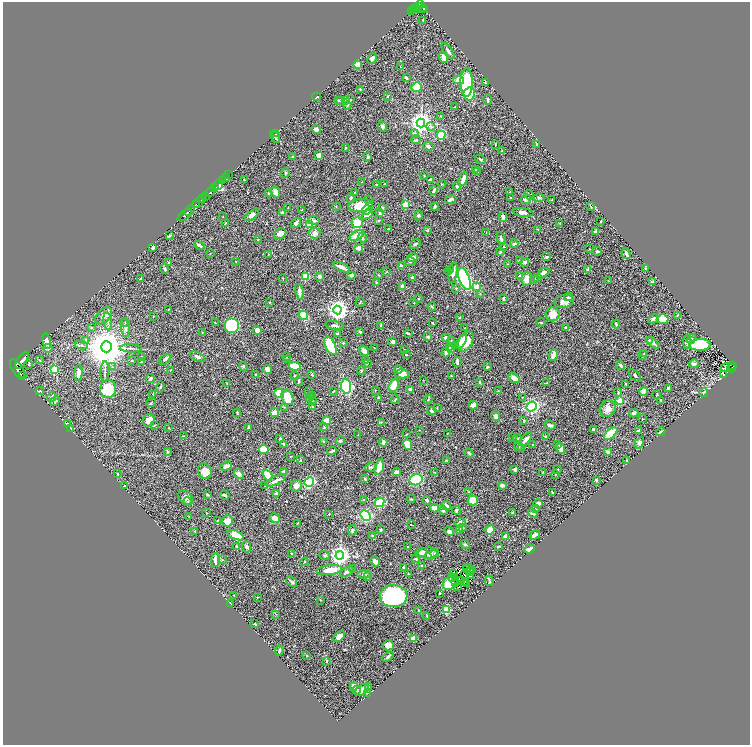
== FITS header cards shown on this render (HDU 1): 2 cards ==
NAXIS1  =                 1495
NAXIS2  =                 1486

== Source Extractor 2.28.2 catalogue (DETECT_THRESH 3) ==
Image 1495 x 1486 px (HDU 1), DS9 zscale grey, zoomed out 1/2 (1 PNG px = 2 x 2 image px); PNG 752 x 747 px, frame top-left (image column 2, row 1486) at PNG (3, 2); each listed source drawn as its Kron ellipse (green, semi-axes under 4 px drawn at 4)
Background 0.997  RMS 0.022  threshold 0.0669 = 3 sigma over >= 5 px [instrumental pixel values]
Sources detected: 558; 32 cannot appear on this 1/2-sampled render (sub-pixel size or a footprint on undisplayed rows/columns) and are neither listed nor drawn; of the other 526, the 500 brightest by FLUX_AUTO listed and drawn (26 fainter detections omitted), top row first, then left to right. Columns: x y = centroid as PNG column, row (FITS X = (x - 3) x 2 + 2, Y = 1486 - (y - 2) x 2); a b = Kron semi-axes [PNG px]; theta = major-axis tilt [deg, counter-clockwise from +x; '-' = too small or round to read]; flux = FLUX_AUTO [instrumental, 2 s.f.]
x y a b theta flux
420 5 4 2 - 600
415 7 2 1 - 150
417 8 2 1 - 110
421 8 6 3 -26 230
413 9 2 1 - 200
423 9 3 1 - 96
425 10 3 1 - 55
412 11 2 1 - 100
423 20 3 3 - 4.5
448 51 9 3 -54 11
443 57 6 3 -68 36
372 58 5 4 - 17
358 64 4 3 - 32
400 67 2 2 - 2.4
406 78 3 2 - 5.7
458 80 5 4 - 26
467 82 14 6 90 340
485 83 2 2 - 2.7
417 87 5 5 - 140
360 89 3 3 - 3
469 94 6 6 - 110
388 96 2 2 - 2.7
317 97 4 2 - 3.8
338 100 3 3 - 3.2
350 100 3 2 - 2.4
487 100 5 2 - 5.8
340 101 3 3 - 2.6
346 101 2 2 - 2.8
348 105 3 2 - 2.2
455 107 3 2 - 3.8
441 116 2 2 - 2.5
421 123 4 4 - 3400
382 126 5 4 - 10
431 127 5 4 - 8.1
316 129 5 4 - 15
276 133 2 2 - 8.1
415 133 4 4 - 7.7
441 135 4 4 - 130
275 137 6 3 -61 7
416 140 5 4 - 5.4
495 144 3 2 - 3.6
537 145 3 2 - 5.2
428 146 5 3 - 13
345 148 4 2 - 2.1
501 151 3 2 - 1.9
319 155 3 3 - 25
293 157 3 2 - 6.1
368 157 3 3 - 7
480 159 5 3 - 5
475 170 2 2 - 3.5
478 172 3 2 - 2.9
285 173 5 3 - 4.6
229 175 2 1 - 55
424 175 2 2 - 1.9
225 178 2 1 - 110
463 179 7 3 66 32
244 180 3 2 - 4.3
431 180 4 3 - 11
223 181 4 2 - 330
362 182 3 2 - 2.2
385 184 3 3 - 2.8
442 184 4 2 - 3.4
218 185 5 2 - 2400
376 185 2 2 - 5
457 186 4 3 - 6.4
215 188 2 2 - 780
434 191 4 2 - 13
210 192 5 2 - 3400
276 192 5 4 - 34
354 192 3 2 - 2.1
510 192 3 2 - 2.3
268 193 3 2 - 3.3
529 195 5 3 - 6.4
205 196 4 2 - 680
511 197 3 2 - 2.9
351 198 5 3 - 5.1
539 198 5 4 - 6.5
202 199 4 1 - 540
369 199 2 2 - 1.5
451 199 6 3 24 9.9
526 199 5 4 - 18
552 200 2 2 - 1.8
199 202 7 2 42 880
196 204 2 2 - 250
360 205 12 6 5 79
405 205 3 3 - 150
336 206 2 2 - 1.7
435 206 4 2 - 7.5
591 206 4 2 - 3.2
288 207 2 1 - 1.5
382 208 3 3 - 2.8
302 210 4 2 - 2.7
367 210 5 4 - 8
189 211 6 2 46 1800
523 212 10 4 -8 21
283 213 3 3 - 14
379 213 2 2 - 6
367 214 6 3 44 42
185 215 8 2 39 2000
252 215 8 4 37 17
223 216 2 2 - 1.8
418 216 5 4 - 6.9
503 217 5 3 - 19
314 220 6 3 -8 11
378 220 4 3 - 4.2
601 221 2 2 - 2.4
225 223 4 3 - 3.4
296 223 5 3 - 16
357 223 5 5 - 71
560 223 2 2 - 3
310 224 3 3 - 200
388 229 2 2 - 3.7
537 229 3 2 - 2.1
428 230 3 2 - 4.1
595 232 4 3 - 3.4
315 233 6 5 - 17
486 233 2 2 - 3.4
280 234 7 5 34 28
357 235 8 4 27 42
169 236 3 2 - 5.1
362 237 5 3 - 5
501 239 7 3 -71 9.4
258 240 3 2 - 1.8
415 244 6 4 36 7.9
514 244 4 3 - 7.4
199 245 6 3 -31 13
504 246 2 2 - 1.8
153 247 3 2 - 9.2
359 248 4 3 - 27
589 249 4 2 - 2.2
597 251 5 3 - 8.4
500 252 4 2 - 4.4
210 253 3 2 - 1.6
626 253 6 2 -72 11
269 254 2 1 - 2
413 257 5 3 - 14
547 257 3 3 - 4.2
236 261 2 2 - 2.6
519 261 4 3 - 4.1
410 262 5 3 - 4.2
525 262 4 3 - 16
169 263 3 2 - 6.2
507 264 3 2 - 2.1
401 266 3 2 - 24
341 267 8 2 -25 30
646 268 3 2 - 5.1
164 269 5 4 - 5.7
451 269 3 3 - 4.3
588 270 3 3 - 21
386 272 3 2 - 2.6
448 272 3 2 - 2.4
453 273 10 3 81 20
543 273 6 3 32 20
351 275 4 3 - 12
378 275 3 2 - 2.7
319 276 2 2 - 38
520 276 3 3 - 4.4
305 277 4 3 - 120
412 277 3 2 - 5.6
537 277 4 2 - 3.3
283 278 3 2 - 2.2
140 279 3 2 - 2.5
465 279 11 5 -69 630
526 279 7 5 79 31
534 279 3 3 - 3.4
608 280 2 2 - 1.8
653 282 3 3 - 16
377 283 2 2 - 5.7
403 287 3 2 - 26
477 287 3 3 - 68
456 288 3 3 - 2.6
299 292 8 3 -77 16
480 294 3 2 - 2.3
568 297 4 3 - 11
418 298 2 2 - 6
504 298 3 2 - 6.1
564 301 10 6 13 31
269 302 2 2 - 1.6
360 302 5 2 - 3.3
414 303 2 2 - 2.9
432 307 4 2 - 4.4
168 310 3 2 - 2.1
337 310 4 4 - 2600
553 314 7 7 - 48
303 315 5 3 - 110
677 315 2 2 - 3.5
104 316 10 6 44 24
153 316 2 2 - 2.3
460 318 2 2 - 2.2
654 319 6 3 26 14
663 319 6 5 - 58
108 321 9 3 -83 11
125 322 3 2 - 2.3
541 322 5 3 - 4.2
215 323 2 2 - 1.7
433 323 3 2 - 5.2
616 324 4 2 - 6.7
232 325 7 7 - 280
335 325 9 4 -9 13
381 326 3 2 - 8.5
565 327 2 2 - 4.5
91 328 3 3 - 3.5
125 328 9 3 -82 12
465 328 2 2 - 3.5
257 330 4 4 - 22
360 332 3 3 - 4.5
202 333 3 2 - 2
337 333 4 2 - 3.9
408 333 3 3 - 4
428 337 2 2 - 10
445 337 3 2 - 14
691 339 5 3 - 6.9
649 340 4 3 - 3.6
47 341 8 3 -79 35
86 341 4 2 - 3.1
393 341 3 2 - 17
451 341 3 2 - 2.7
466 341 11 7 63 89
461 342 8 4 55 21
687 342 7 3 -89 14
343 343 3 3 - 2.6
653 343 8 3 -40 13
81 345 6 3 -12 6.2
700 345 11 6 2 160
330 346 10 5 -64 170
106 347 5 5 - 17000
450 347 2 2 - 9.8
48 348 4 3 - 18
131 348 11 2 -1 6.6
374 348 2 2 - 2.4
404 349 2 2 - 1.8
451 349 4 3 - 3.8
364 351 5 3 - 24
446 353 4 3 - 7.4
644 353 4 3 - 3.9
406 355 2 2 - 4
553 355 6 3 66 37
643 355 4 3 - 5.6
141 357 2 2 - 2.2
198 357 8 3 -28 12
286 357 3 2 - 2.1
165 359 7 4 41 8.6
288 359 3 1 - 1.8
22 360 10 4 57 5000
39 360 4 2 - 3.1
132 360 3 2 - 3.4
365 361 3 2 - 4.6
141 362 4 3 - 3.2
457 362 5 2 - 9.5
367 363 3 3 - 3
28 364 3 2 - 3.7
694 364 5 2 - 11
620 365 5 3 - 7.5
295 366 6 3 -10 93
733 366 4 2 - 68
112 367 2 2 - 2.2
243 367 5 3 - 5.5
487 367 3 2 - 4.5
725 368 4 3 - 6.1
732 368 4 2 - 170
17 369 11 5 -57 7900
54 369 3 3 - 210
267 369 4 3 - 38
398 369 4 3 - 9.8
170 370 3 2 - 2.2
105 371 10 2 88 8.6
361 371 4 3 - 4
78 373 8 3 86 34
256 374 2 2 - 3.8
312 374 2 2 - 3.9
402 374 7 4 2 24
723 374 2 1 - 1.7
23 376 2 2 - 350
295 376 3 2 - 5.4
451 376 3 2 - 2.1
635 376 8 2 -47 4.6
150 378 5 3 - 6.9
514 378 6 4 -35 24
423 380 3 2 - 1.5
299 381 4 2 - 6.4
479 382 3 2 - 7
227 383 2 2 - 2.5
547 383 3 3 - 4.2
626 384 3 2 - 5.6
346 386 7 5 -83 440
394 386 7 5 70 51
160 387 6 2 73 3.7
108 389 9 8 - 150
410 389 2 2 - 10
668 389 4 2 - 12
40 391 4 2 - 3.8
333 391 4 2 - 3.2
375 391 2 1 - 1.6
498 391 2 2 - 3.1
644 391 4 3 - 27
309 392 2 2 - 1.6
618 392 4 2 - 3.5
279 393 5 4 - 100
704 393 4 3 - 4.7
153 394 2 2 - 2.1
657 395 3 2 - 5.5
312 396 2 2 - 2.1
51 397 5 3 - 19
287 397 8 5 -69 130
309 397 4 3 - 6.7
523 397 2 2 - 1.8
379 398 3 3 - 6.6
312 400 2 2 - 1.8
395 400 4 2 - 4
428 400 4 2 - 3.6
660 400 2 2 - 3.9
55 401 5 3 - 5.8
620 401 3 2 - 120
151 403 5 2 - 3.7
473 405 4 3 - 39
532 406 5 4 - 430
284 407 3 2 - 2.6
313 407 2 2 - 11
437 407 3 2 - 2
608 408 9 7 47 25
431 411 4 3 - 7.6
274 412 4 4 - 25
237 413 4 2 - 4.3
634 413 4 3 - 13
496 416 5 4 - 21
642 419 3 2 - 1.9
149 420 7 5 60 31
327 420 4 3 - 43
524 420 3 2 - 2.6
381 422 3 3 - 3
67 424 3 2 - 5.8
154 425 3 3 - 3.1
550 425 6 3 -18 11
324 427 3 2 - 3.2
169 428 2 2 - 2.5
248 428 4 3 - 7.9
71 429 3 2 - 4.7
593 429 3 3 - 9.7
419 430 2 2 - 1.8
638 430 3 2 - 5.2
661 432 5 1 - 3.9
447 433 2 2 - 2
407 434 3 2 - 2.3
611 434 8 3 41 220
358 435 2 2 - 2.6
183 436 2 2 - 2.6
545 436 3 3 - 5.6
280 438 3 2 - 5.3
513 438 2 2 - 1.8
517 439 4 3 - 3.6
526 439 8 3 50 28
324 441 3 3 - 3.3
340 441 4 3 - 5.6
383 442 4 3 - 16
639 443 6 4 58 11
284 444 4 3 - 4.6
408 444 5 4 - 61
558 444 3 3 - 3.6
532 445 2 2 - 2.1
519 446 5 3 - 5.1
561 448 5 4 - 29
264 449 5 4 - 120
522 449 3 3 - 6.4
167 451 4 3 - 4.1
332 451 5 2 - 7.5
607 452 3 2 - 7.7
469 453 5 3 - 6.5
291 456 3 2 - 1.8
300 460 4 3 - 3.5
446 460 4 3 - 3.7
626 461 3 2 - 1.7
226 466 6 3 21 22
371 467 6 3 8 5.9
379 467 8 4 75 51
515 470 3 2 - 11
557 470 2 2 - 4.9
205 471 8 6 -59 43
284 472 3 2 - 15
397 472 4 3 - 16
543 472 3 2 - 1.7
435 473 2 2 - 2.1
118 474 3 3 - 2.4
239 474 5 4 - 21
555 474 3 2 - 2
267 475 6 3 -52 78
365 479 3 3 - 3.8
416 480 6 5 - 170
596 480 3 2 - 8.6
276 481 11 3 24 17
309 482 5 4 - 400
265 485 3 2 - 2.4
502 485 4 4 - 16
125 486 3 2 - 4.2
296 486 6 5 - 23
469 492 3 3 - 3.4
552 492 3 2 - 2.9
277 493 3 3 - 6.5
207 494 3 2 - 4.6
225 495 5 3 - 6.2
186 497 8 6 -44 19
364 499 3 3 - 3.6
411 499 4 3 - 3.6
427 500 3 2 - 12
473 500 5 5 - 89
188 502 4 4 - 5.3
379 502 5 4 - 180
538 504 4 3 - 12
446 506 5 3 - 12
435 508 4 3 - 40
535 509 2 2 - 3.9
443 510 3 3 - 9.3
456 510 4 3 - 7.6
206 513 3 2 - 2.2
513 513 3 2 - 8.8
533 513 5 3 - 15
329 514 3 2 - 2.6
366 516 6 4 -47 360
189 517 3 2 - 1.9
275 518 5 3 - 34
217 520 2 1 - 2.1
227 521 6 5 - 32
460 522 5 4 - 9.4
297 523 3 2 - 2.2
412 525 3 1 - 2.9
463 528 3 3 - 3.2
352 530 5 3 - 7.1
381 530 3 3 - 4.5
460 530 4 3 - 19
490 530 5 4 - 37
195 531 3 2 - 2.3
449 532 5 3 - 10
236 535 9 4 -22 72
535 535 6 3 32 14
372 536 2 2 - 2.1
505 537 4 3 - 12
465 544 5 3 - 3.8
498 546 3 2 - 4.5
236 547 3 3 - 4.9
247 547 6 4 -88 9.7
407 547 2 2 - 1.9
529 549 5 3 - 19
292 553 4 2 - 5.7
421 553 6 4 24 24
428 553 10 5 3 23
435 553 4 3 - 5
324 555 5 4 - 6.5
340 555 4 4 - 2600
432 555 7 4 22 12
415 559 3 2 - 4.5
215 560 7 3 87 25
222 560 4 2 - 2.8
375 561 5 3 - 21
305 562 4 2 - 2.3
422 566 2 2 - 8
404 567 3 2 - 7.5
467 567 3 1 - 2.2
352 569 3 2 - 3.2
466 569 2 1 - 1.8
472 569 2 2 - 2.9
329 570 13 5 7 67
470 571 4 2 - 2.9
347 572 7 3 33 15
454 573 2 1 - 2.4
364 574 7 3 5 8.4
408 574 3 3 - 3.4
465 574 2 1 - 1.6
471 575 3 2 - 4.3
368 577 2 2 - 8.1
452 578 3 2 - 5.1
462 581 2 1 - 3.5
489 581 5 3 - 5.3
292 582 6 2 -40 8.8
455 582 2 1 - 4.4
464 582 3 1 - 1.6
450 583 8 6 40 28
466 583 2 1 - 1.7
457 587 2 1 - 3.9
440 593 2 2 - 4.3
234 595 2 2 - 2
394 596 14 11 1 640
257 597 2 2 - 1.5
320 600 3 2 - 1.9
231 604 2 1 - 2.5
447 609 3 3 - 230
419 610 3 2 - 2.4
276 614 4 2 - 1.9
427 616 4 2 - 2.4
255 624 3 2 - 2.5
339 637 7 4 42 38
413 638 2 2 - 84
388 645 5 5 - 29
279 651 5 3 - 7
307 655 3 2 - 3.1
388 657 6 4 33 7.1
326 661 3 2 - 3.6
354 686 3 3 - 31
368 687 4 3 - 5.7
357 690 4 3 - 6.3
362 690 8 5 35 26
368 693 4 2 - 3
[26 fainter detections neither listed nor drawn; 32 sub-pixel or undisplayed-footprint detections neither listed nor drawn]